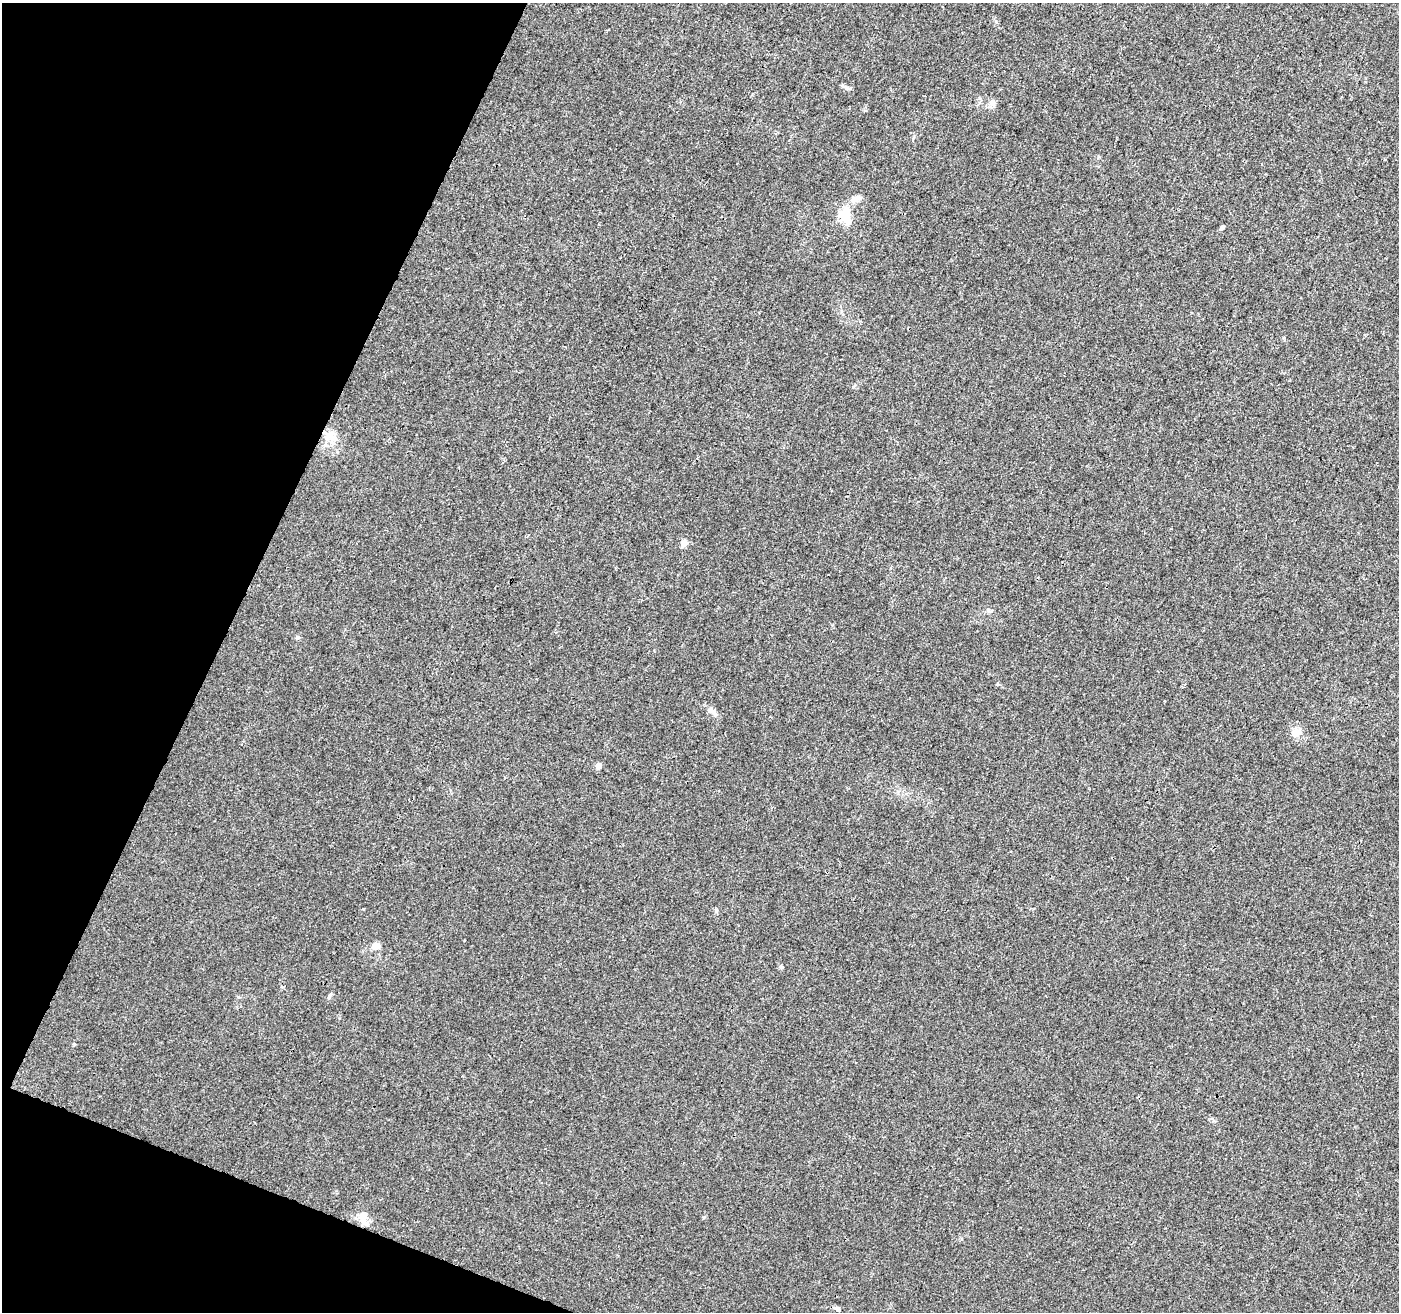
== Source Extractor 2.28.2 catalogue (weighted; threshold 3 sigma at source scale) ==
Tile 9 of 4 x 4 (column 1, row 3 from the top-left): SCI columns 1-1397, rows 1518-2827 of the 5596 x 5722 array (HDU 1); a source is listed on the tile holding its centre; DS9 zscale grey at full resolution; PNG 1401 x 1314 px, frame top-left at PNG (2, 3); no overlay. Shown black and unused: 19% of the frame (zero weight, under 3 of 4 exposures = <1% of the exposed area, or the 3 px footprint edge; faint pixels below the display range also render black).
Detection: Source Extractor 2.28.2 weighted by HDU 2 'WHT'; one run over the whole footprint, this tile lists its part. Background 0.00725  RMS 0.0029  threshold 0.0129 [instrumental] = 3 sigma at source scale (4.5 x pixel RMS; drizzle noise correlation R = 1.50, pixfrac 1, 0.0396/0.0396 arcsec/px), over >= 5 px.
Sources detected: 16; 1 inside a brighter listed object's ellipse — not listed separately; the other 15 listed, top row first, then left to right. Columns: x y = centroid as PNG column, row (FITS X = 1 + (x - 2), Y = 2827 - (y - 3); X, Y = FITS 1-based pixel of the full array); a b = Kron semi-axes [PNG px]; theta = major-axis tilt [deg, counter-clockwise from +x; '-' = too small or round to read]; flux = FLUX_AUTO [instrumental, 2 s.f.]
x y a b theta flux
842 85 10 4 -30 0.68
993 103 10 7 -45 1
846 216 24 14 -81 5.5
1222 228 7 5 52 0.47
329 435 15 9 55 2.9
684 543 5 5 - 3.8
297 637 6 5 - 0.5
711 711 14 6 -26 1.4
1295 733 12 10 -13 2
598 766 5 5 - 2.4
716 910 6 4 -73 0.39
376 946 12 9 4 1.7
329 996 7 5 69 0.52
364 1221 21 7 73 2.3
837 1309 7 6 - 0.75
Unlisted compact peaks at least as high as the median listed source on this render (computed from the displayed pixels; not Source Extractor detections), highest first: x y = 704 1217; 74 1044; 996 21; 363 909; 782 967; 1284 338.